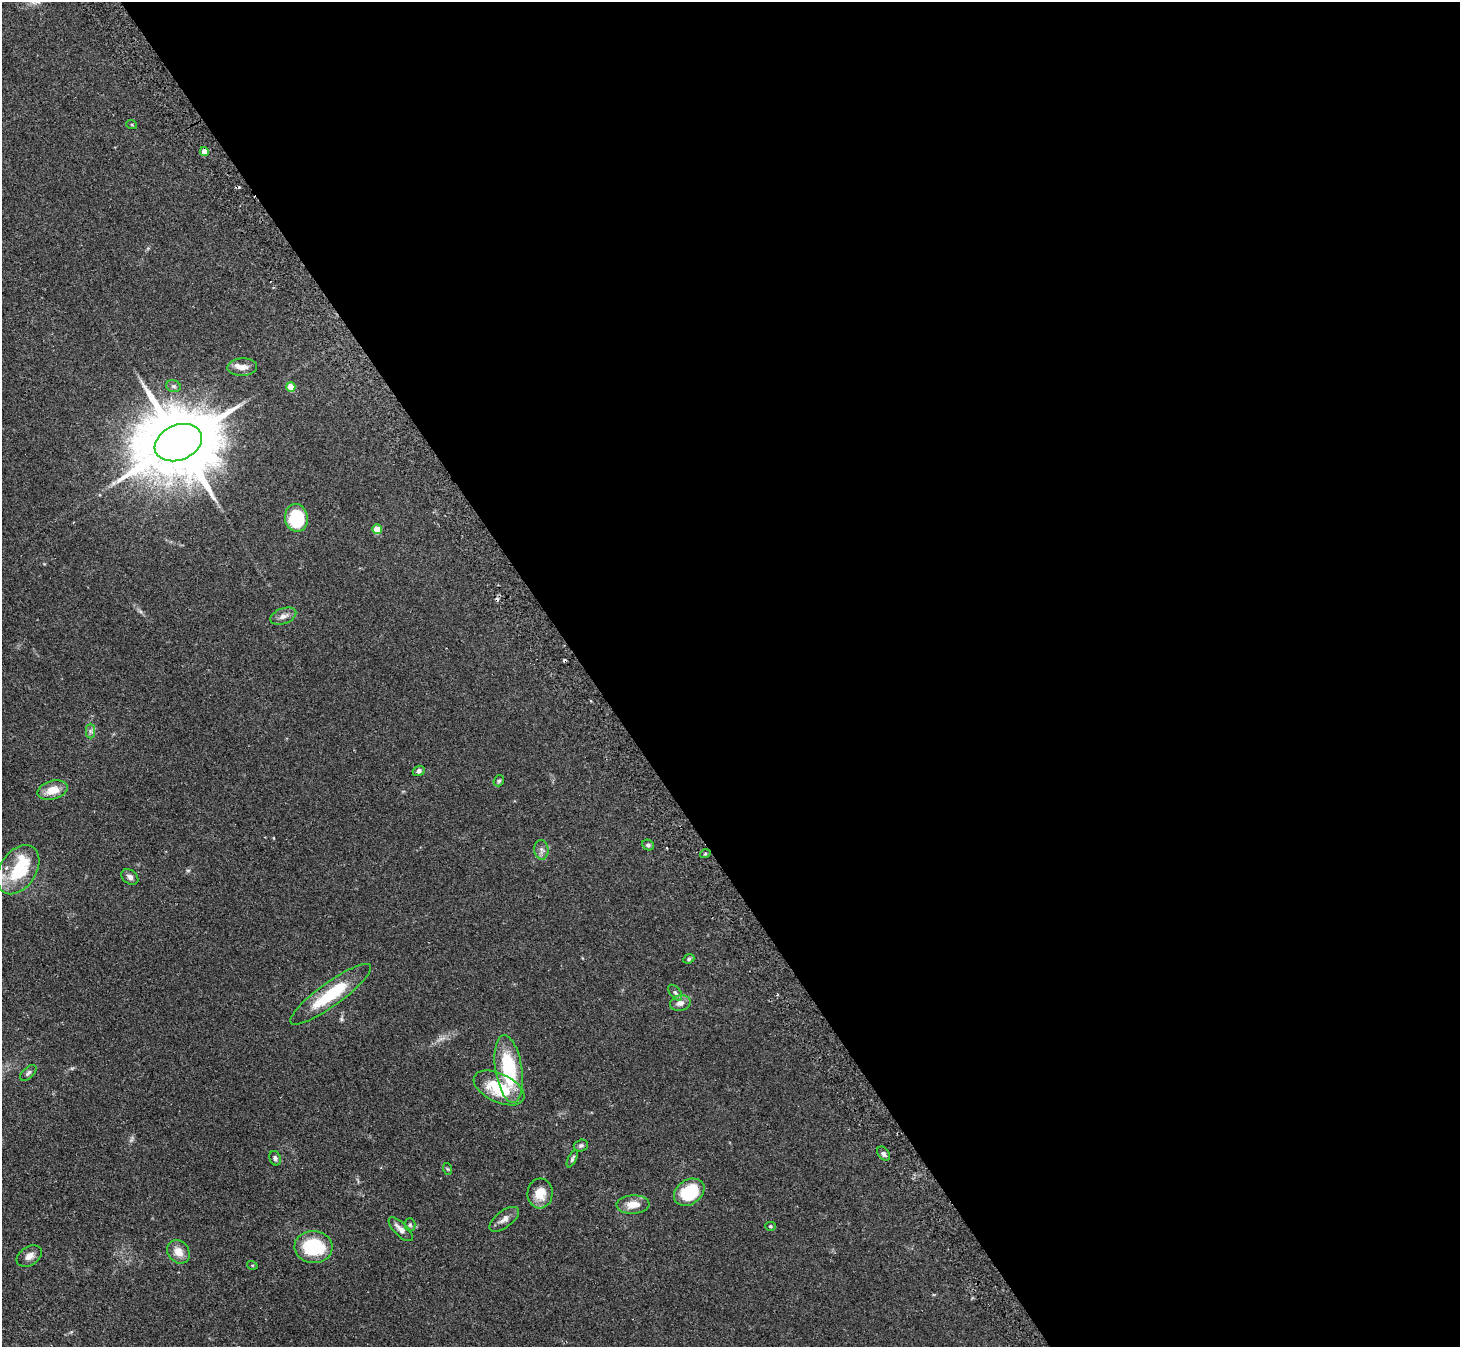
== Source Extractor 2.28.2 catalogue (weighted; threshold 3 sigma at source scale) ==
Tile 8 of 4 x 4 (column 4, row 2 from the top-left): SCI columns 4409-5866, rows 2864-4208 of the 5898 x 5865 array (HDU 1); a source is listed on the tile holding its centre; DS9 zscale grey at full resolution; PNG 1462 x 1349 px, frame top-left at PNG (2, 2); each listed source drawn as its Kron ellipse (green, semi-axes under 4 px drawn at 4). Shown black and unused: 60% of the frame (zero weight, under 2 of 3 exposures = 3% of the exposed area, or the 3 px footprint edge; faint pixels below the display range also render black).
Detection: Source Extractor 2.28.2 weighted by HDU 2 'WHT'; one run over the whole footprint, this tile lists its part. Background 0.0955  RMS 0.0063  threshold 0.0281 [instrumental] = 3 sigma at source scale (4.5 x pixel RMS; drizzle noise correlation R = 1.50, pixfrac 1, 0.05/0.05 arcsec/px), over >= 5 px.
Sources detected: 49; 2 too faint to see at this stretch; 1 inside a brighter object's white glare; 3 cosmic-ray / hot-pixel residue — neither listed nor drawn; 2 inside a brighter listed object's ellipse — not listed separately; the other 41 listed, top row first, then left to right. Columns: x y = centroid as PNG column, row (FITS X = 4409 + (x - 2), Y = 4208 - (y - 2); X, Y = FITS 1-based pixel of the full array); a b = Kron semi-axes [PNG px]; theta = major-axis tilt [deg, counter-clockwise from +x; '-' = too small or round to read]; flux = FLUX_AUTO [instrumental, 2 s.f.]
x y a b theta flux
132 125 5 3 - 0.56
204 152 4 4 - 5.8
242 367 15 9 3 4.4
173 386 7 5 -17 1.4
291 387 5 4 - 14
178 443 24 17 23 7600
296 518 14 11 -80 36
377 529 5 4 - 12
283 616 13 7 20 3.5
90 731 7 4 -90 1.4
419 771 6 5 - 2
499 781 6 5 - 1
52 790 15 9 15 8.7
648 845 6 5 - 1.2
541 850 10 7 -83 2.5
705 854 5 3 - 0.69
18 870 27 18 56 31
130 877 9 7 -36 2.4
689 959 6 4 23 0.93
675 993 9 5 -51 1.5
331 994 49 11 36 30
680 1003 10 7 11 3.8
509 1069 34 13 -81 41
28 1073 10 5 44 1.6
499 1088 27 14 -25 29
581 1146 7 6 - 1.4
884 1154 8 5 -52 1.8
275 1158 7 5 -70 1.5
572 1159 9 4 63 1.2
448 1169 6 4 -70 0.74
689 1192 16 12 34 27
540 1193 15 12 84 9.9
633 1204 16 9 2 7.8
504 1219 17 8 37 3.9
410 1225 6 5 - 1
770 1226 5 4 - 0.77
401 1229 15 6 -45 4.3
313 1247 19 16 -4 35
178 1252 13 10 -50 6.5
29 1256 14 9 32 4.1
252 1265 5 3 - 0.61
Isophote crosses this tile's border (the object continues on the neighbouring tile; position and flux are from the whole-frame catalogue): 1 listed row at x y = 18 870